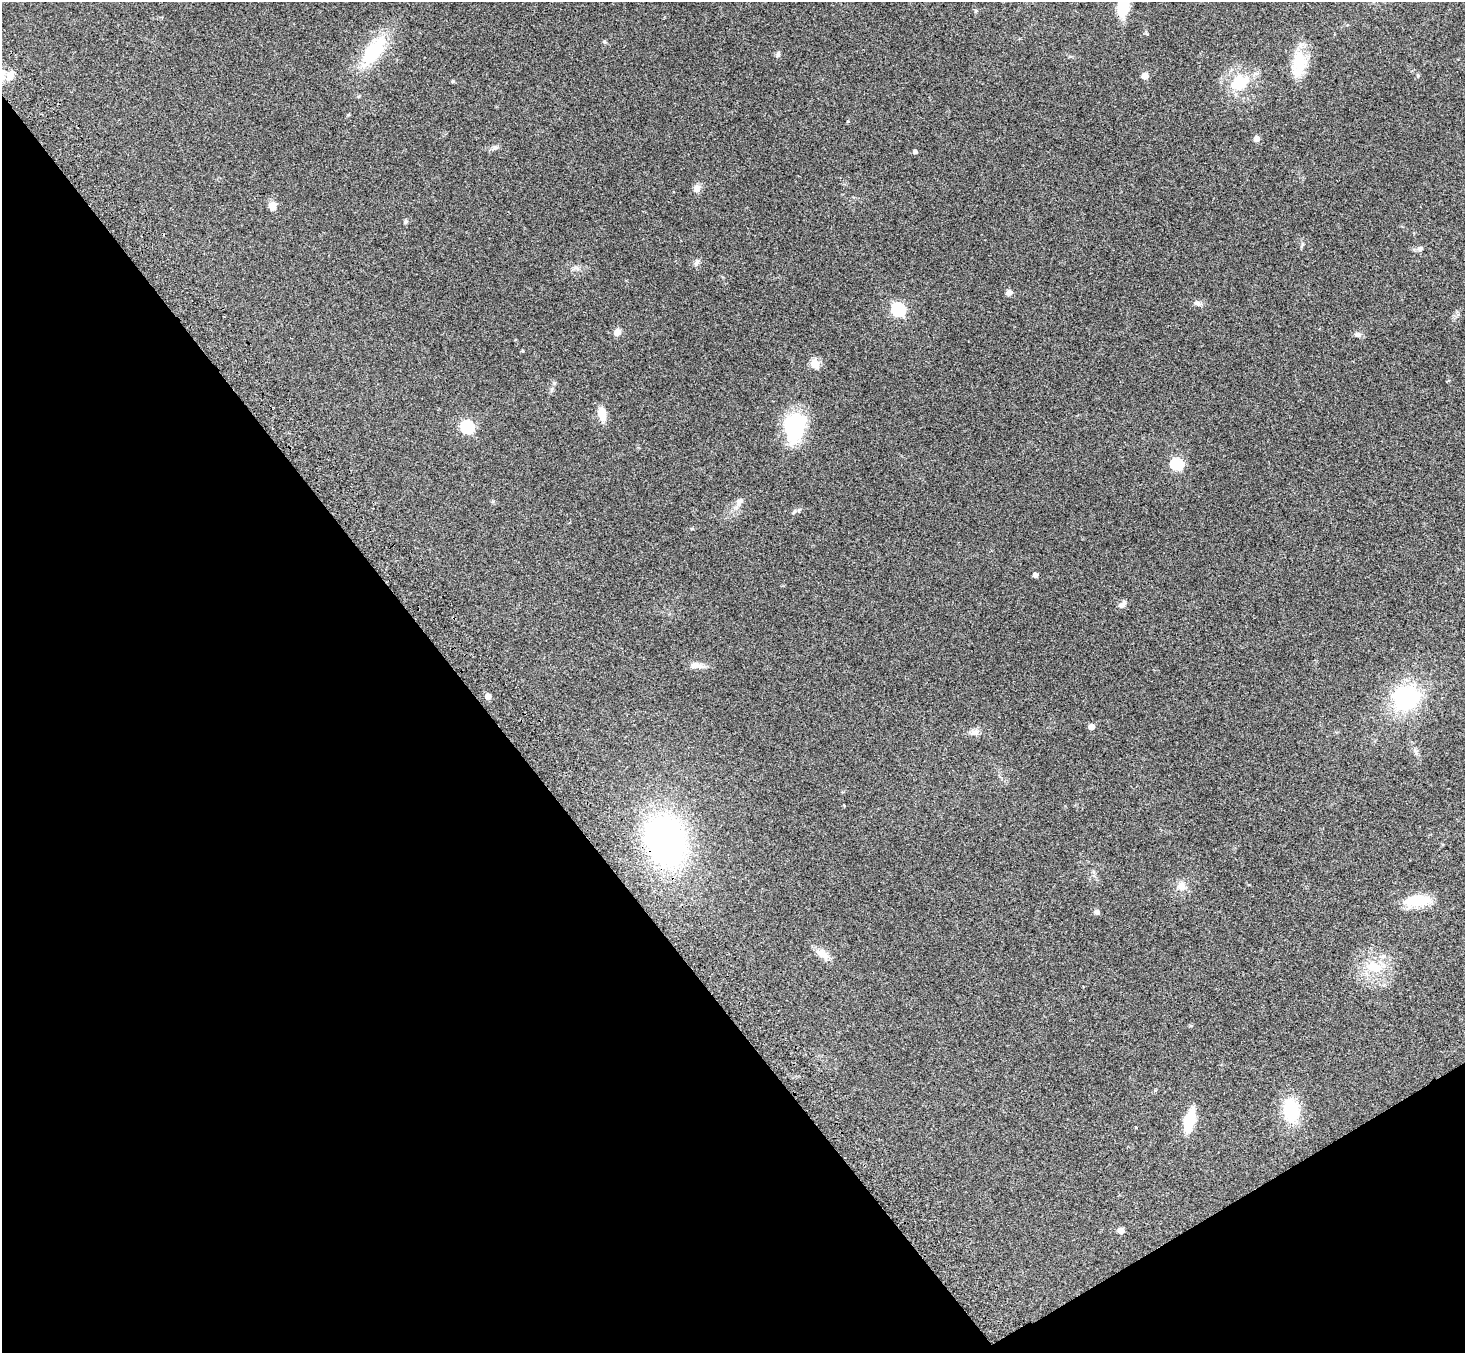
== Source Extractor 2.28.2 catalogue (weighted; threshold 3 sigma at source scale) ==
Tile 14 of 4 x 4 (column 2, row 4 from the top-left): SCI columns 1544-3006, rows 354-1704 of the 6010 x 5974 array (HDU 1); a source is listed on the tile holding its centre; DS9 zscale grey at full resolution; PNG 1467 x 1355 px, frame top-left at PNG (2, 2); no overlay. Shown black and unused: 35% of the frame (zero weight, under 3 of 4 exposures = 5% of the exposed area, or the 3 px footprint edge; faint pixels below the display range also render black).
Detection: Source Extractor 2.28.2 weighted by HDU 2 'WHT'; one run over the whole footprint, this tile lists its part. Background 0.204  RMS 0.0084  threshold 0.0379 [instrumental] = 3 sigma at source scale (4.5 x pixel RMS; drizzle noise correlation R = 1.50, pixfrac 1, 0.05/0.05 arcsec/px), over >= 5 px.
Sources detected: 47; all 47 listed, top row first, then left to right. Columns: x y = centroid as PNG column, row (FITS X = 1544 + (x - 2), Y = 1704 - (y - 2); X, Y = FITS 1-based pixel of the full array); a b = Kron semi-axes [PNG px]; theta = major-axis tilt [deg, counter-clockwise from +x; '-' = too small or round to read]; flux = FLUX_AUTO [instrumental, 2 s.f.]
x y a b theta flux
1123 7 23 13 85 21
604 42 5 4 - 1.1
373 51 39 17 54 48
778 54 8 5 76 1.7
1299 62 33 18 -89 26
10 75 17 8 60 6.5
1145 76 5 5 - 12
1418 76 5 4 - 1.1
1239 82 24 18 28 32
1256 139 5 5 - 5.9
495 148 9 7 28 2.5
915 152 5 4 - 2.1
697 188 11 8 -87 4.3
272 206 10 9 - 5.5
405 222 6 6 - 1.5
1302 244 9 3 85 1.4
1420 249 8 7 - 2.4
697 262 10 6 64 2.6
1009 292 7 7 - 3
1197 303 10 6 -25 2.9
898 309 6 6 - 130
617 332 8 8 - 4.7
1358 335 9 6 -12 2.9
522 351 4 4 - 0.73
815 364 5 5 - 33
602 414 18 8 -80 9.4
794 426 24 17 82 86
467 427 6 6 - 100
1177 464 6 5 - 71
739 503 18 8 61 5.7
794 512 7 4 58 1.5
1035 575 4 4 - 4.2
1123 604 12 7 55 3.6
696 665 19 8 -6 6
488 696 4 4 - 9
1406 698 21 18 21 97
1091 727 5 4 - 9.1
975 732 12 8 7 4
666 841 38 30 -75 270
1181 886 12 11 - 7
1417 901 31 12 6 25
1096 912 8 6 -29 2.3
822 954 18 10 -38 7.8
1374 967 25 15 -14 22
1291 1110 25 16 -82 41
1189 1121 17 8 74 37
1121 1231 6 6 - 4.1
Overlapping masked pixels (flux is a lower limit): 1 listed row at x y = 666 841
Isophote crosses this tile's border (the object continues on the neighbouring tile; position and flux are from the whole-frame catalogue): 1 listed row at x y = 1123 7
Unlisted compact peaks at least as high as the median listed source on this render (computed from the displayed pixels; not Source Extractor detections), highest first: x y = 453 81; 848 121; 554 383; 975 11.